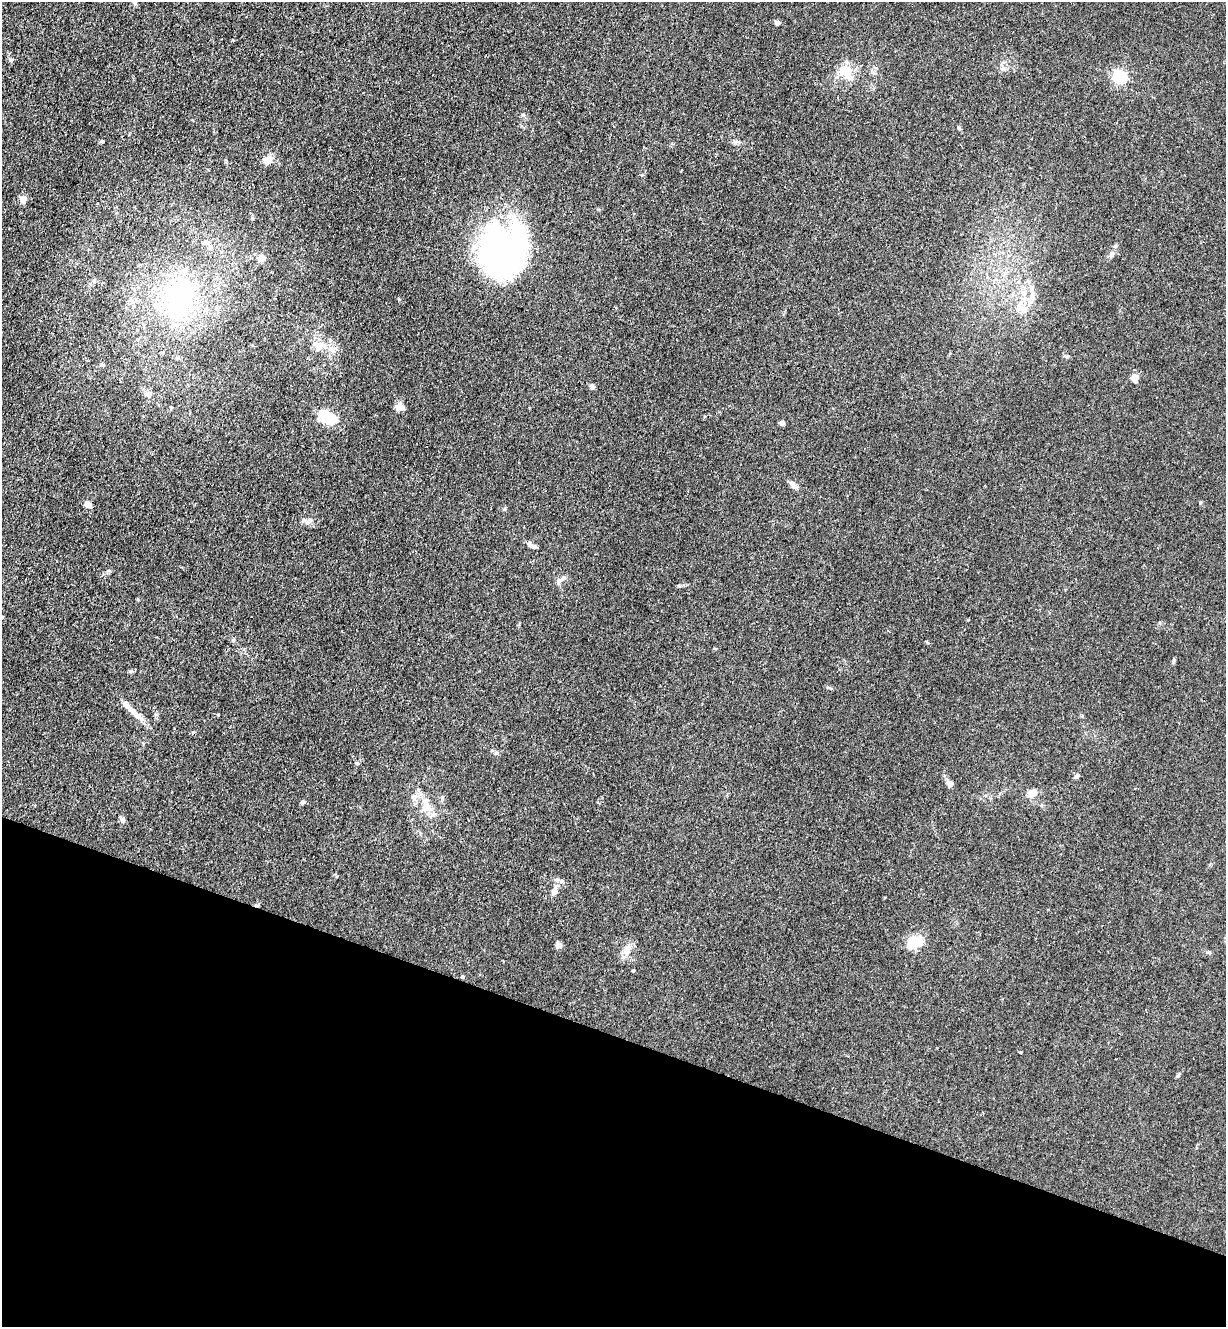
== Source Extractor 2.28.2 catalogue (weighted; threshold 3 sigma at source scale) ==
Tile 15 of 4 x 4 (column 3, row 4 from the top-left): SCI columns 2680-3903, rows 33-1357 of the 5485 x 5364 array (HDU 1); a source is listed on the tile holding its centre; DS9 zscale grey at full resolution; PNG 1228 x 1329 px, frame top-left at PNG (2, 2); no overlay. Shown black and unused: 22% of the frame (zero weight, under 3 of 4 exposures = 5% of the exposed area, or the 3 px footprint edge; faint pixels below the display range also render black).
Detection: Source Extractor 2.28.2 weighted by HDU 2 'WHT'; one run over the whole footprint, this tile lists its part. Background 0.0365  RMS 0.0045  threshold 0.0201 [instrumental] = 3 sigma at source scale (4.5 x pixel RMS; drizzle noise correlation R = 1.50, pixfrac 1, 0.05/0.05 arcsec/px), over >= 5 px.
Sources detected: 59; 2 inside a brighter object's white glare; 1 cosmic-ray / hot-pixel residue — not listed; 4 inside a brighter listed object's ellipse — not listed separately; the other 52 listed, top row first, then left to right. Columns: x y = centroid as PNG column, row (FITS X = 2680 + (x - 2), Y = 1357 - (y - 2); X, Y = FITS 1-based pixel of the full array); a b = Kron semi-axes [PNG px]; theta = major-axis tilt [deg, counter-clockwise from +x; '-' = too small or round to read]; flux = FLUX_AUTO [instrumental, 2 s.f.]
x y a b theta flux
134 2 6 5 - 0.77
777 22 4 4 - 2.1
1003 69 7 4 -71 0.88
847 70 9 7 -7 10
1119 76 6 5 - 70
849 77 13 7 -21 2.8
102 141 5 4 - 0.48
268 160 5 5 - 11
23 199 7 7 - 3.5
206 242 14 5 9 1.9
499 248 59 35 85 120
1111 255 7 5 71 1.1
262 258 8 7 - 3.1
94 281 6 5 - 0.75
1032 297 14 9 70 3.8
178 298 62 43 76 80
1024 309 11 8 -83 2.8
319 345 18 10 2 5.2
1067 356 7 4 0 0.63
103 365 6 4 18 0.65
1135 378 11 9 67 2.4
592 387 7 5 90 1.1
148 395 8 6 -20 1.2
400 407 10 9 - 2.8
327 417 23 13 -41 13
782 423 4 4 - 2.5
795 486 8 6 -23 1.7
88 504 6 6 - 3.1
505 509 6 4 89 0.54
309 521 10 6 28 1.6
534 547 9 7 -15 1.4
559 581 7 6 - 1.2
2 617 5 3 - 0.4
1174 660 7 3 89 0.61
132 710 17 8 -40 4.5
497 753 7 5 0 0.98
357 763 5 5 - 0.66
1077 776 7 5 35 1
950 783 10 6 -8 1.6
1032 793 12 8 37 4.1
414 797 7 6 - 1.3
302 802 5 4 - 1.1
426 807 15 12 -10 5.2
123 819 7 6 - 1.2
562 881 6 5 - 0.85
554 891 15 7 77 2.5
914 942 18 13 12 10
559 945 8 7 - 1.5
627 950 19 7 74 3.4
1209 952 6 4 -41 0.58
462 976 4 4 - 0.48
1178 1075 7 4 46 0.58
Isophote crosses this tile's border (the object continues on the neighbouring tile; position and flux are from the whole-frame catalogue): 2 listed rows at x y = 134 2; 2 617
Unlisted compact peaks at least as high as the median listed source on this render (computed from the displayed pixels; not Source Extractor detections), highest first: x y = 11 60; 735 143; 218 714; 959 128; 1020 1052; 1115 246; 523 115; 928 643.